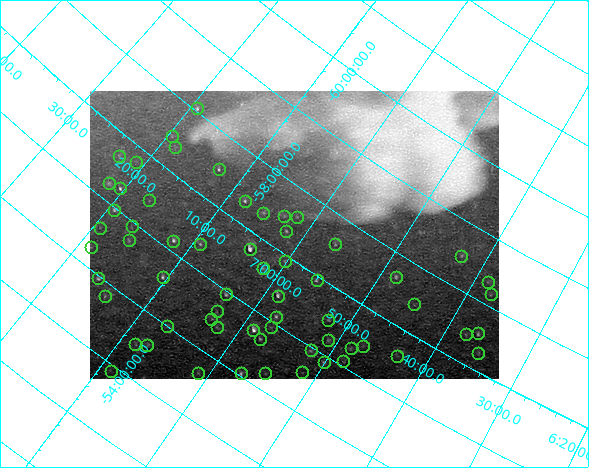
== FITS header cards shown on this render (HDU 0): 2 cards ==
NAXIS1  =                  409 / image width
NAXIS2  =                  288 / image height

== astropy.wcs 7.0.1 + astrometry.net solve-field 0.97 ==
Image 409 x 288 px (HDU 0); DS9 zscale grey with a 90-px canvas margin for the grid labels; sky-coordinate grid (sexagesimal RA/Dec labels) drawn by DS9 from the SOLVED WCS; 62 Tycho-2 reference stars matched to detected sources circled (green)
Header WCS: RA---TAN-SIP/DEC--TAN-SIP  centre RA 07:01:04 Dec -57:21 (105.27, -57.34 deg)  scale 56.9 arcsec/px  FOV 387.9' x 275.6'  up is +145 deg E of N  parity flipped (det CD > 0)
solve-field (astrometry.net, Tycho-2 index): VERIFIED the header's WCS against the Tycho-2 star catalogue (verified at 8 index scales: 13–74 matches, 0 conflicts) and refined it, rather than solving blind
Solved WCS: RA---TAN-SIP/DEC--TAN-SIP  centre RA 07:01:04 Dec -57:21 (105.27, -57.34 deg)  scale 56.9 arcsec/px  FOV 387.9' x 275.8'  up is +145 deg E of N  parity flipped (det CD > 0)
The solver's refit moves the header's centre by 5 arcsec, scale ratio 0.9999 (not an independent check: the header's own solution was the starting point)
Tycho-2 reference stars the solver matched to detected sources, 62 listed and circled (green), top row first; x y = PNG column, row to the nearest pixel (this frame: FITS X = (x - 90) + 1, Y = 288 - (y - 91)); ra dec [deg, ICRS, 3 dp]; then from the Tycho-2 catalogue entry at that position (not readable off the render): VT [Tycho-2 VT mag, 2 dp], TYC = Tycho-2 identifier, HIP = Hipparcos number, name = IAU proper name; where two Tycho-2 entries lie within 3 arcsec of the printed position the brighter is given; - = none
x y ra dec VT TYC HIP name
197 108 109.826 -58.052 6.76 8558-557-1 35467 -
172 136 109.887 -57.449 7.68 8558-211-1 35498 -
175 147 109.613 -57.352 8.03 8558-2139-1 35374 -
119 156 110.693 -56.682 8.24 8559-1525-1 - -
136 162 110.229 -56.780 8.53 8559-1360-1 35613 -
219 169 108.193 -57.491 6.64 8558-1305-1 34855 -
109 183 110.440 -56.253 8.11 8559-1597-1 - -
120 188 110.096 -56.295 6.58 8559-1994-1 35567 -
149 200 109.229 -56.428 8.57 8558-1839-1 35238 -
245 201 107.028 -57.331 6.90 8558-814-1 34417 -
114 210 109.841 -55.971 7.55 8554-1999-1 35474 -
263 213 106.371 -57.348 8.07 8545-811-1 - -
284 216 105.821 -57.503 8.17 8545-236-1 - -
297 217 105.507 -57.602 8.31 8545-1446-1 33886 -
132 226 109.162 -55.937 8.67 8554-569-1 - -
100 228 109.829 -55.615 8.44 8554-589-1 - -
286 231 105.511 -57.316 7.36 8545-1837-1 33887 -
129 240 108.989 -55.733 7.80 8554-1129-1 35154 -
173 241 107.981 -56.155 6.78 8554-805-1 34776 -
200 244 107.308 -56.360 8.10 8558-2137-1 - -
335 244 104.097 -57.576 7.76 8545-857-1 33371 -
91 247 109.691 -55.281 7.77 8554-2092-1 35418 -
250 249 106.076 -56.750 5.14 8545-2238-1 34105 -
461 256 100.719 -58.484 8.10 8548-1-1 32153 -
285 261 105.043 -56.907 7.91 8545-1628-1 - -
263 268 105.445 -56.621 7.77 8545-2142-1 33863 -
163 277 107.602 -55.588 7.72 8554-2310-1 34631 -
396 277 102.066 -57.656 7.42 8544-1199-1 32610 -
98 278 108.999 -54.962 7.49 8554-698-1 35158 -
317 280 103.972 -56.942 7.46 8545-288-1 33324 -
488 282 99.611 -58.338 8.27 8547-1235-1 31745 -
226 294 105.874 -55.948 7.42 8541-1252-1 34015 -
491 294 99.363 -58.182 8.25 8547-1743-1 - -
105 296 108.551 -54.801 8.08 8554-1000-1 - -
278 296 104.652 -56.395 6.49 8545-2013-1 33577 -
414 304 101.178 -57.440 8.60 8544-1010-1 32307 -
217 311 105.815 -55.643 8.60 8541-1830-1 - -
276 317 104.350 -56.101 7.45 8541-1730-1 33464 -
211 319 105.814 -55.504 8.54 8541-2068-1 - -
328 320 103.054 -56.509 8.25 8544-1378-1 32980 -
167 326 106.690 -55.007 8.39 8554-1846-1 - -
217 327 105.548 -55.440 8.37 8541-2050-1 33902 -
271 327 104.298 -55.915 8.73 8541-1193-1 33440 -
253 330 104.666 -55.729 6.39 8541-1454-1 33588 -
478 333 99.113 -57.539 7.20 8543-1002-1 31569 -
466 334 99.407 -57.438 8.89 8543-692-1 31664 -
260 339 104.368 -55.668 7.36 8541-1344-1 33473 -
328 340 102.747 -56.240 8.74 8540-924-1 32871 -
135 344 107.103 -54.483 8.59 8554-466-1 34446 -
147 345 106.818 -54.579 8.38 8554-64-1 - -
363 346 101.816 -56.449 9.00 8544-1877-1 - -
351 348 102.081 -56.318 8.42 8544-1695-1 32618 -
311 350 103.006 -55.954 8.33 8540-1636-1 - -
478 353 98.814 -57.265 8.61 8543-817-1 31442 -
397 356 100.818 -56.595 9.14 8544-1619-1 32198 -
343 361 102.062 -56.086 8.66 8540-445-1 - -
324 362 102.510 -55.904 7.76 8540-1114-1 32778 -
111 371 107.202 -53.910 9.09 8550-2537-1 - -
302 372 102.893 -55.593 8.98 8540-1894-1 - -
198 373 105.255 -54.685 8.68 8541-1570-1 - -
241 373 104.275 -55.047 7.84 8541-604-1 33431 -
265 373 103.714 -55.259 8.25 8541-519-1 33229 -